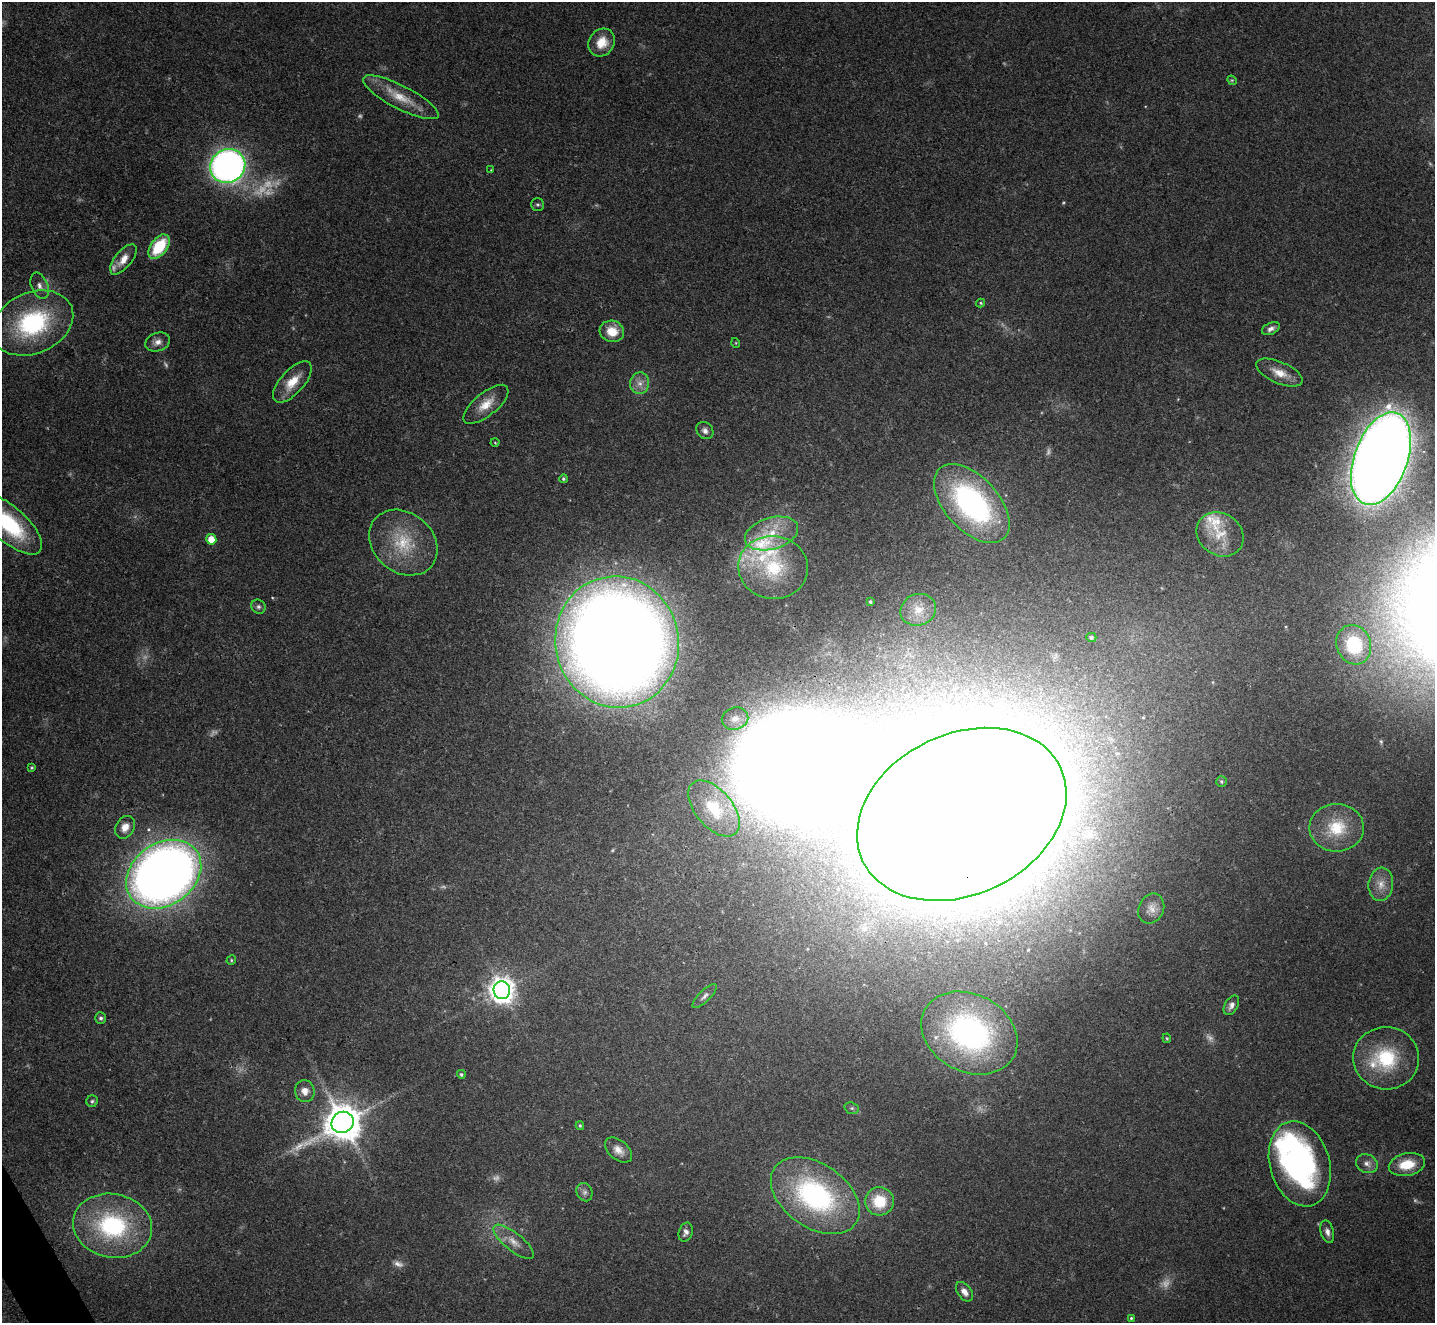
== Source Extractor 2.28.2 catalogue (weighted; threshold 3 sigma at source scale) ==
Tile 7 of 4 x 4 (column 3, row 2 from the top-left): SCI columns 2871-4303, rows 2798-4118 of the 5739 x 5730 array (HDU 1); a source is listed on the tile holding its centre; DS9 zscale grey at full resolution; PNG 1437 x 1325 px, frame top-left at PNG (2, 2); each listed source drawn as its Kron ellipse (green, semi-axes under 4 px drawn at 4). Shown black and unused: <1% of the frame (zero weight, under 3 of 4 exposures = <1% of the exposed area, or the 3 px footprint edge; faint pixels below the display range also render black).
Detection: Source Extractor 2.28.2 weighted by HDU 2 'WHT'; one run over the whole footprint, this tile lists its part. Background 0.0993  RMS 0.0063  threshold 0.0284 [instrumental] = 3 sigma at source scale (4.5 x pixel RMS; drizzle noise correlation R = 1.50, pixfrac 1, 0.05/0.05 arcsec/px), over >= 5 px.
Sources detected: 93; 14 too faint to see at this stretch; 2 inside a brighter object's white glare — neither listed nor drawn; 4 inside a brighter listed object's ellipse — not listed separately; the other 73 listed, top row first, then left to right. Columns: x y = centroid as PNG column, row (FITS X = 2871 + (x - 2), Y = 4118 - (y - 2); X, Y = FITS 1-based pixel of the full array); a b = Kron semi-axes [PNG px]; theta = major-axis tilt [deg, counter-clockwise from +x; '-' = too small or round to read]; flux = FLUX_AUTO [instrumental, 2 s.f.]
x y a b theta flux
602 43 15 12 54 11
1232 80 5 4 - 0.71
401 97 42 11 -27 16
228 166 18 16 31 340
491 170 3 3 - 0.43
538 204 6 6 - 1.2
159 247 14 8 53 30
123 259 18 8 51 7.5
40 286 14 8 -68 4.1
981 303 4 4 - 0.77
33 323 42 30 24 82
1271 329 9 5 25 2.7
612 331 12 10 -14 12
158 342 13 9 20 4.4
736 343 5 3 - 0.52
1279 373 25 10 -24 9.5
292 382 26 11 48 13
640 383 11 9 82 4.9
486 404 27 11 39 11
705 431 9 8 - 2.8
495 443 4 3 - 0.53
1381 459 48 27 70 1700
563 479 4 4 - 1.1
972 503 47 27 -48 140
9 524 41 17 -42 59
772 533 27 15 16 20
1220 534 25 21 -34 18
211 539 5 5 - 13
403 543 37 30 -40 35
773 567 35 31 -8 42
870 602 3 3 - 1
258 607 7 7 - 1.7
918 610 18 15 20 11
1091 637 5 4 - 1.7
617 642 66 61 -76 1500
1354 645 20 17 -69 45
735 719 13 11 19 6
32 768 3 3 - 0.8
1221 781 5 5 - 1.1
714 808 33 18 -50 28
962 814 109 80 25 9800
125 827 12 9 62 6
1337 828 27 24 0 24
164 874 40 31 35 780
1381 884 17 12 83 7.6
1151 909 15 12 66 5.7
231 960 5 4 - 0.84
502 990 9 8 - 720
705 996 16 5 44 2.7
1231 1005 11 6 60 3
101 1018 6 5 - 1.7
969 1033 50 38 -28 160
1167 1038 5 3 - 0.7
1386 1058 33 31 -4 45
461 1074 4 4 - 1.1
305 1091 11 10 - 5.5
92 1101 6 5 - 1.2
852 1108 7 5 -19 1.3
343 1122 11 10 - 1900
580 1126 4 3 - 0.87
618 1150 16 9 -41 5.6
1300 1164 43 30 -74 150
1367 1164 11 9 -29 3.8
1407 1164 18 11 12 16
584 1192 9 7 -65 2.4
815 1196 49 32 -35 120
879 1201 14 14 - 21
112 1226 40 32 -11 78
686 1232 10 6 70 2.9
1327 1232 11 6 -74 3.1
514 1242 25 9 -39 7.8
964 1292 11 7 -53 3.7
1131 1318 3 3 - 0.74
Overlapping masked pixels (flux is a lower limit): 3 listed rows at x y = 617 642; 962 814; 343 1122
Isophote crosses this tile's border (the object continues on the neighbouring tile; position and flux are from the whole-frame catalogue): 1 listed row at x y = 9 524